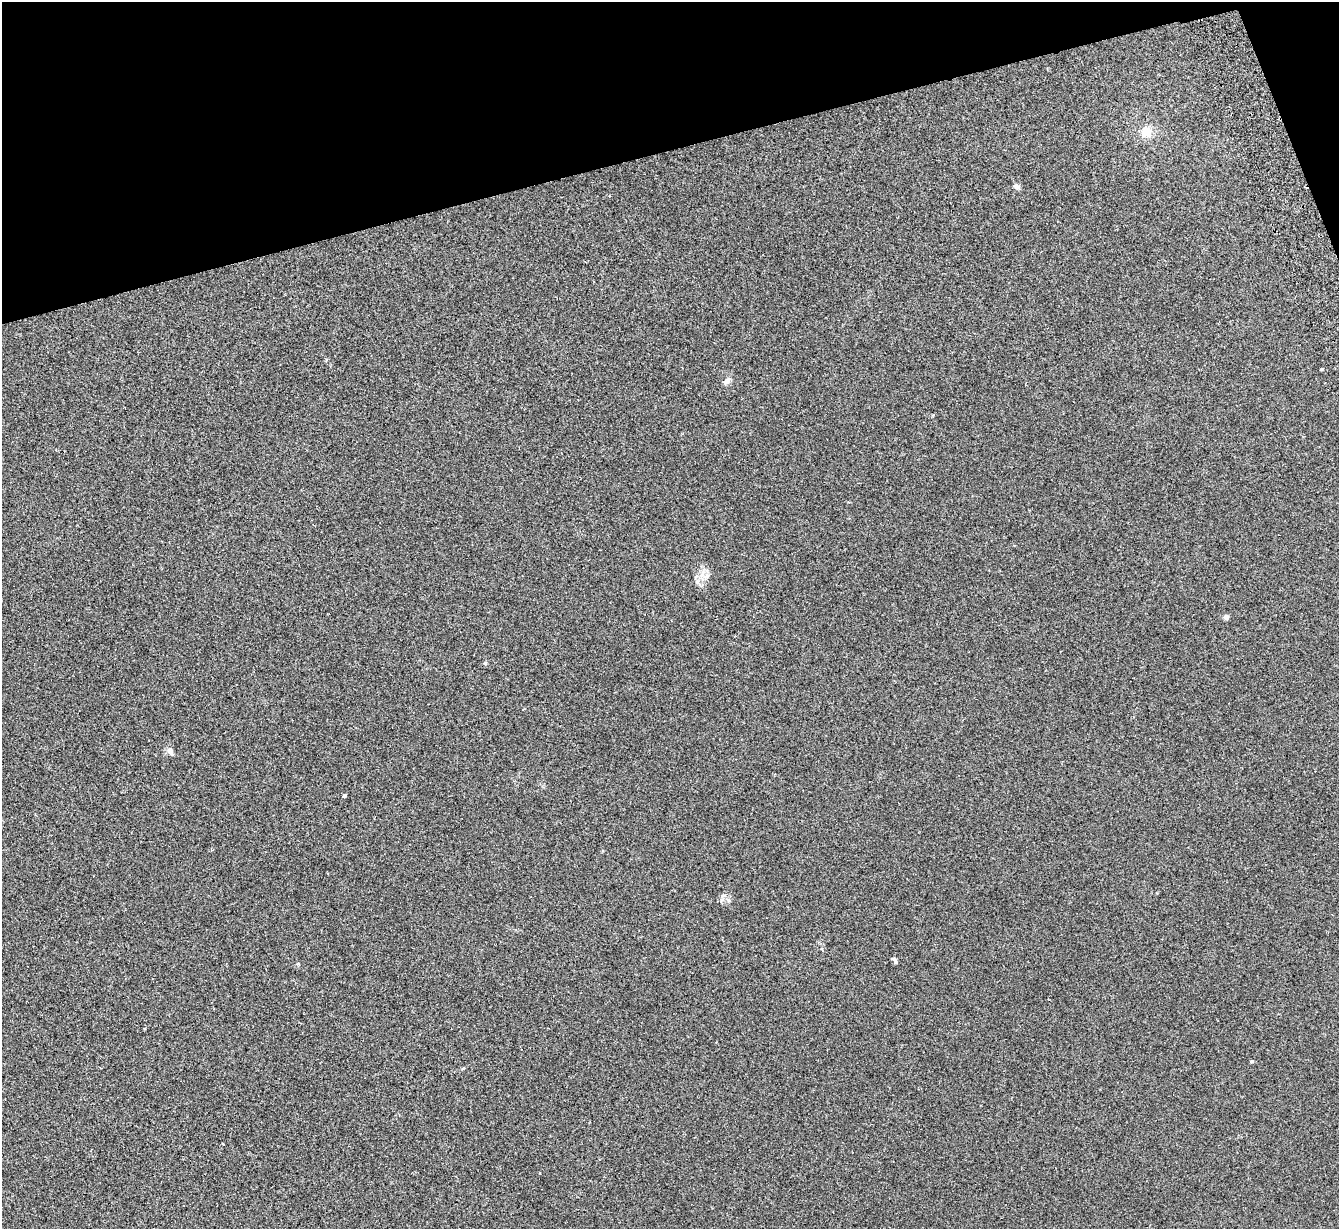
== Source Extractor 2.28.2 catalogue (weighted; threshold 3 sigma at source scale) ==
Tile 3 of 4 x 4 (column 3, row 1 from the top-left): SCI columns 2731-4067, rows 3853-5079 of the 5459 x 5375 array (HDU 1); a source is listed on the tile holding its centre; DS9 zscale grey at full resolution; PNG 1341 x 1231 px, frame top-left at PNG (2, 2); no overlay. Shown black and unused: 13% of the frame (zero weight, under 2 of 3 exposures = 3% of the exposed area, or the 3 px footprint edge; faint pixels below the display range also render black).
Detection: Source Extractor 2.28.2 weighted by HDU 2 'WHT'; one run over the whole footprint, this tile lists its part. Background 0.0807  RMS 0.0082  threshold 0.037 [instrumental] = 3 sigma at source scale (4.5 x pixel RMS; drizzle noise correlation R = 1.50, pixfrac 1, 0.05/0.05 arcsec/px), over >= 5 px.
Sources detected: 11; all 11 listed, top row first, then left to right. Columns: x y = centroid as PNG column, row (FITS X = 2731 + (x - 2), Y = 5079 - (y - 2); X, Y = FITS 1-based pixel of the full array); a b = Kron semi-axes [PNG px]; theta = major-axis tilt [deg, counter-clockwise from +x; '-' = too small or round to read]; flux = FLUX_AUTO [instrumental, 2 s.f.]
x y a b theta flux
1146 132 12 11 - 10
1017 187 8 6 -18 2.1
1321 369 3 2 - 1.1
727 381 10 6 30 2.7
707 575 6 6 - 2.4
1226 617 4 4 - 5.5
485 663 5 4 - 0.86
170 751 12 6 -57 3
344 795 4 3 - 1.9
895 961 9 4 -65 1.6
1252 1061 4 4 - 1.1